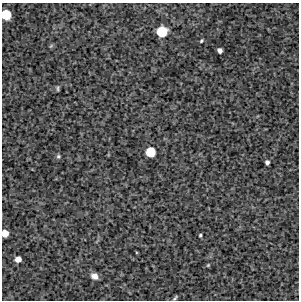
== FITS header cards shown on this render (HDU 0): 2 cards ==
NAXIS1  =                  297 /Length X axis
NAXIS2  =                  298 /Length Y axis

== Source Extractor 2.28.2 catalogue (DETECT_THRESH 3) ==
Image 297 x 298 px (HDU 0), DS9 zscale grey, 1 PNG px = 1 image px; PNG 301 x 302 px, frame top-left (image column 1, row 298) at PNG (2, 3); no overlay
Background 4760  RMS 230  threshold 702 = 3 sigma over >= 5 px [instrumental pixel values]
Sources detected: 14; all 14 listed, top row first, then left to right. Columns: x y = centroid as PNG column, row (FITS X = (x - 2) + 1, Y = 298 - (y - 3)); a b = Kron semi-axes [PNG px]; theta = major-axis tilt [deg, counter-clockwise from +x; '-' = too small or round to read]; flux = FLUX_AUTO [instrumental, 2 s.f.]
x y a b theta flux
6 15 7 7 - 460000
162 31 8 7 - 520000
201 41 5 3 - 19000
220 50 5 4 - 62000
58 88 8 3 86 22000
150 152 7 7 - 420000
58 156 5 5 - 27000
267 162 4 4 - 46000
5 233 6 5 - 170000
200 235 3 3 - 20000
18 259 5 5 - 100000
208 265 5 3 - 14000
94 276 7 6 - 95000
175 298 7 3 46 22000
At the frame edge (FLAGS 8, measured only in part): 2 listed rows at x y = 6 15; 5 233